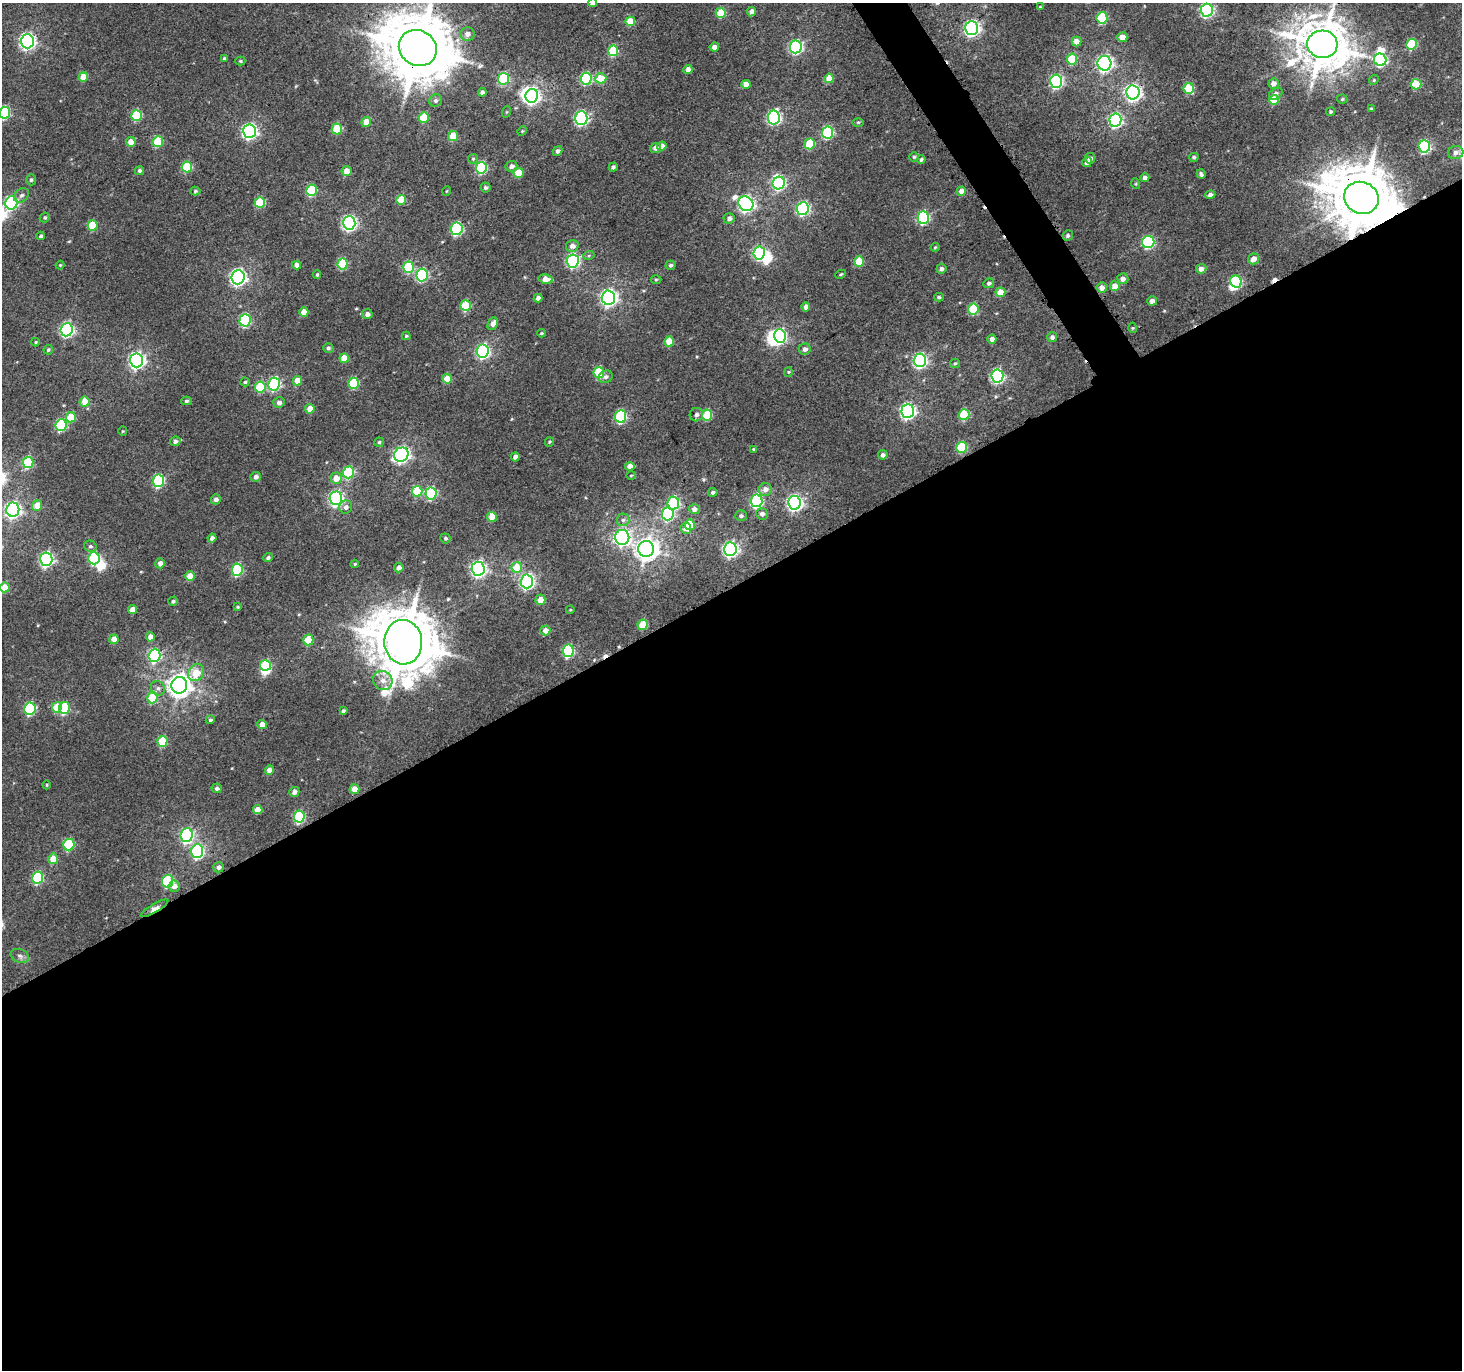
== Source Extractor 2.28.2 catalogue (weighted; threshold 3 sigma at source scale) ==
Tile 15 of 4 x 4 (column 3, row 4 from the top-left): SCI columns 2944-4403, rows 190-1557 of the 5883 x 5787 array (HDU 1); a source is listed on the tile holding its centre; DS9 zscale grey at full resolution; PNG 1464 x 1372 px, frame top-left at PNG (2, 3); each listed source drawn as its Kron ellipse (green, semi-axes under 4 px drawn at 4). Shown black and unused: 58% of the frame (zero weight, under 3 of 4 exposures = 2% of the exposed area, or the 3 px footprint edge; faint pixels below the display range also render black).
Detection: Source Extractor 2.28.2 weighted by HDU 2 'WHT'; one run over the whole footprint, this tile lists its part. Background 0.00159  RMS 0.0052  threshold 0.0235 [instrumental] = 3 sigma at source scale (4.5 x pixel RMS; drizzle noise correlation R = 1.50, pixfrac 1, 0.0396/0.0396 arcsec/px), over >= 5 px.
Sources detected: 291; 9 inside a brighter object's white glare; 3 cosmic-ray / hot-pixel residue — neither listed nor drawn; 1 inside a brighter listed object's ellipse — not listed separately; the other 278 listed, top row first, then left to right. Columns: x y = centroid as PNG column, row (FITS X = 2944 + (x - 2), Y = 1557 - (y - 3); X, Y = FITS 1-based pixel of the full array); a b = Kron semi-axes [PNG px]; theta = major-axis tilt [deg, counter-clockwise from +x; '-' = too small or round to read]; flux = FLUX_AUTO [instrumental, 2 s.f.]
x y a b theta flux
593 3 4 4 - 3.2
1040 7 4 4 - 0.46
1207 10 6 6 - 82
752 12 5 4 - 2.4
721 13 5 5 - 16
1102 18 6 5 - 36
630 21 5 5 - 13
972 28 7 6 - 160
467 34 7 6 - 2.5
1122 37 5 5 - 6
27 41 7 6 - 170
1076 41 5 5 - 4.7
1322 44 15 14 - 2100
1412 44 5 5 - 24
714 47 5 4 - 2.7
796 47 6 6 - 88
418 48 19 17 -31 3900
613 51 5 5 - 28
224 58 4 3 - 0.71
1072 59 5 5 - 18
1380 60 6 6 - 74
240 61 5 4 - 0.67
1104 63 7 7 - 150
688 69 4 4 - 3.4
83 77 5 4 - 9
601 78 5 5 - 13
829 78 5 4 - 8
503 79 6 5 - 37
586 79 6 5 - 42
1374 80 5 4 - 0.66
1056 81 6 6 - 80
1274 83 5 5 - 2.9
746 84 4 4 - 4.9
1416 84 5 5 - 23
1189 88 5 5 - 19
482 92 4 4 - 1.5
1133 92 7 6 - 180
1276 94 7 5 34 1.7
532 96 7 6 - 160
1342 99 5 4 - 0.71
436 100 6 6 - 1.2
1274 100 5 5 - 13
1371 109 4 3 - 0.51
1331 111 4 4 - 0.73
506 112 6 3 71 0.5
5 113 6 5 - 43
137 115 5 5 - 24
424 117 5 5 - 15
774 117 7 6 - 91
581 118 7 6 - 79
1115 120 6 6 - 99
366 122 5 4 - 6.2
858 122 6 4 1 0.69
337 129 5 5 - 20
250 131 7 6 - 140
522 131 5 4 - 0.53
828 133 6 5 - 48
453 136 5 5 - 14
131 142 5 5 - 6.1
158 142 5 5 - 22
810 144 5 5 - 22
662 146 5 4 - 3.1
1424 146 6 5 - 61
656 148 5 5 - 2.5
558 151 5 4 - 1.5
1456 153 8 6 16 2.8
914 157 5 5 - 0.78
1194 157 4 4 - 0.88
1090 158 5 5 - 1.8
473 159 5 5 - 0.73
921 159 4 4 - 0.89
1087 162 5 4 - 1.8
511 166 6 5 - 2.3
187 167 5 5 - 28
613 167 4 4 - 1.2
481 168 6 5 - 46
139 171 4 4 - 1.2
347 171 5 5 - 5.2
518 173 5 5 - 9
1201 174 5 3 - 1
1145 178 4 4 - 2.1
31 180 5 4 - 0.87
779 183 6 6 - 66
1136 184 5 3 - 0.51
485 187 5 5 - 1.1
312 190 6 5 - 35
195 191 5 4 - 0.69
447 191 4 3 - 0.39
961 191 4 4 - 4.1
21 195 8 6 43 1.6
1210 195 5 4 - 1.9
1361 198 17 16 - 3600
401 200 5 5 - 13
260 202 5 5 - 22
11 203 7 6 - 67
746 204 8 7 - 160
803 209 6 6 - 79
45 217 5 4 - 0.82
729 218 5 5 - 2.2
923 218 6 5 - 59
349 223 7 6 - 130
93 225 5 5 - 19
457 229 6 6 - 64
41 236 4 3 - 1.1
1068 236 5 5 - 1.3
1148 242 6 6 - 54
572 246 6 6 - 3
935 247 4 3 - 0.53
759 253 6 6 - 65
589 255 6 3 20 0.63
1254 259 5 5 - 4
573 261 6 6 - 80
859 261 5 5 - 16
342 264 5 5 - 26
60 265 4 4 - 0.56
296 265 4 4 - 3
671 265 5 4 - 1.1
409 267 6 5 - 34
941 269 5 5 - 1.6
1201 269 5 5 - 2.9
841 274 5 3 - 0.69
317 275 4 3 - 0.68
422 275 6 5 - 59
238 277 7 6 - 170
546 279 7 4 -9 4.8
1123 279 5 5 - 3.2
656 280 5 3 - 0.55
1236 282 6 5 - 46
989 283 5 4 - 1.1
1115 286 5 5 - 7
1102 287 5 5 - 3.9
1000 292 5 4 - 9
939 297 5 4 - 0.8
538 298 4 4 - 2.2
608 298 7 6 - 190
1152 301 5 4 - 2.8
466 306 5 5 - 23
806 307 4 4 - 3.3
973 309 5 5 - 27
304 312 4 4 - 6.1
367 314 5 5 - 2.3
245 320 6 5 - 51
493 324 6 5 - 2.8
1133 328 5 3 - 0.51
67 330 6 6 - 110
541 333 4 3 - 0.61
406 336 4 3 - 0.66
780 336 7 5 -77 78
1052 337 5 5 - 2
992 339 4 4 - 2.5
36 342 4 4 - 0.58
669 342 5 5 - 12
328 348 5 5 - 1.2
805 349 6 5 - 2
48 350 5 4 - 0.8
483 351 7 6 - 99
344 358 5 4 - 7.7
137 360 7 6 - 170
920 360 7 6 - 100
955 363 5 4 - 0.63
599 372 5 5 - 24
788 372 5 4 - 0.61
997 376 6 6 - 91
606 377 7 6 - 1.5
447 379 5 4 - 9.1
297 381 5 4 - 6.3
245 382 4 4 - 0.79
353 383 5 5 - 29
274 384 6 6 - 65
260 387 5 5 - 22
186 401 5 4 - 0.92
85 402 5 5 - 8.3
279 403 5 5 - 2.1
310 409 5 5 - 6.3
908 411 7 6 - 140
964 414 5 5 - 27
696 415 7 6 - 1.7
707 415 5 5 - 21
620 416 6 5 - 46
71 417 5 5 - 13
61 425 6 5 - 39
123 431 4 4 - 0.52
175 441 5 4 - 1.6
379 442 5 4 - 0.76
549 442 5 4 - 0.62
962 447 5 5 - 28
754 449 4 3 - 0.54
401 455 7 6 - 160
883 455 5 4 - 1.7
515 457 4 4 - 3.1
28 462 6 5 - 29
630 466 4 4 - 3.9
348 472 6 5 - 35
631 475 5 3 - 0.48
256 477 5 5 - 2.1
336 478 6 5 - 5.8
158 481 6 5 - 52
765 489 7 6 - 3.4
417 491 5 5 - 22
713 492 5 4 - 1.1
431 493 6 5 - 42
336 498 7 6 - 130
216 499 5 5 - 1.9
757 501 6 5 - 66
673 503 6 6 - 54
795 503 7 6 - 150
37 506 5 5 - 7.4
346 507 7 6 - 2
694 509 5 5 - 2.6
13 510 7 6 - 170
668 514 6 6 - 59
762 514 6 5 - 1.9
741 516 6 5 - 1.3
492 517 5 5 - 8.4
623 520 6 6 - 1.5
690 525 5 5 - 15
686 528 5 5 - 3.3
622 537 7 7 - 150
212 538 4 4 - 1.8
445 538 5 5 - 0.99
90 546 6 5 - 1.2
646 549 8 8 - 460
730 549 7 6 - 150
94 558 6 5 - 38
268 558 5 4 - 1.3
46 559 7 6 - 110
160 563 5 5 - 2.7
355 564 4 3 - 0.72
517 567 5 5 - 16
399 568 5 4 - 2.4
478 569 7 6 - 160
237 570 6 5 - 43
190 576 5 4 - 6.9
527 581 7 6 - 120
5 587 5 5 - 11
540 600 5 5 - 6.3
173 601 5 4 - 1.1
238 607 4 3 - 0.63
132 610 4 4 - 5.6
570 610 4 3 - 0.43
643 625 5 5 - 13
545 630 5 5 - 4.5
150 637 4 4 - 4.8
114 639 4 4 - 5.6
308 640 5 5 - 18
403 642 22 19 -85 3500
568 651 6 5 - 50
154 655 6 6 - 58
266 665 5 5 - 23
196 673 9 7 53 11
383 680 10 9 - 4
179 685 8 8 - 450
158 688 8 6 -53 1.7
152 698 5 5 - 19
57 707 5 5 - 13
64 708 6 5 - 34
30 709 6 5 - 46
343 711 4 3 - 0.97
210 720 5 4 - 1
262 725 5 4 - 4.4
162 741 5 5 - 22
269 770 5 4 - 4.2
47 785 4 3 - 0.4
217 788 5 5 - 1.6
355 789 5 4 - 6.5
294 792 5 5 - 2.2
258 810 4 4 - 6.3
299 817 6 5 - 45
187 835 7 6 - 100
69 845 6 5 - 30
197 851 7 6 - 78
53 859 5 5 - 8.4
218 867 5 5 - 1.7
38 878 6 5 - 40
168 881 6 5 - 37
174 886 6 5 - 3
155 908 16 4 30 2.8
20 956 9 6 -24 1.8
Overlapping masked pixels (flux is a lower limit): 6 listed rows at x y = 1322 44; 418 48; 1133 92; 1361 198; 492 517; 155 908
Isophote crosses this tile's border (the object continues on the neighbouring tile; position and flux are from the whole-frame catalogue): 5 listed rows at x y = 593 3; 1207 10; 1322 44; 418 48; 5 113